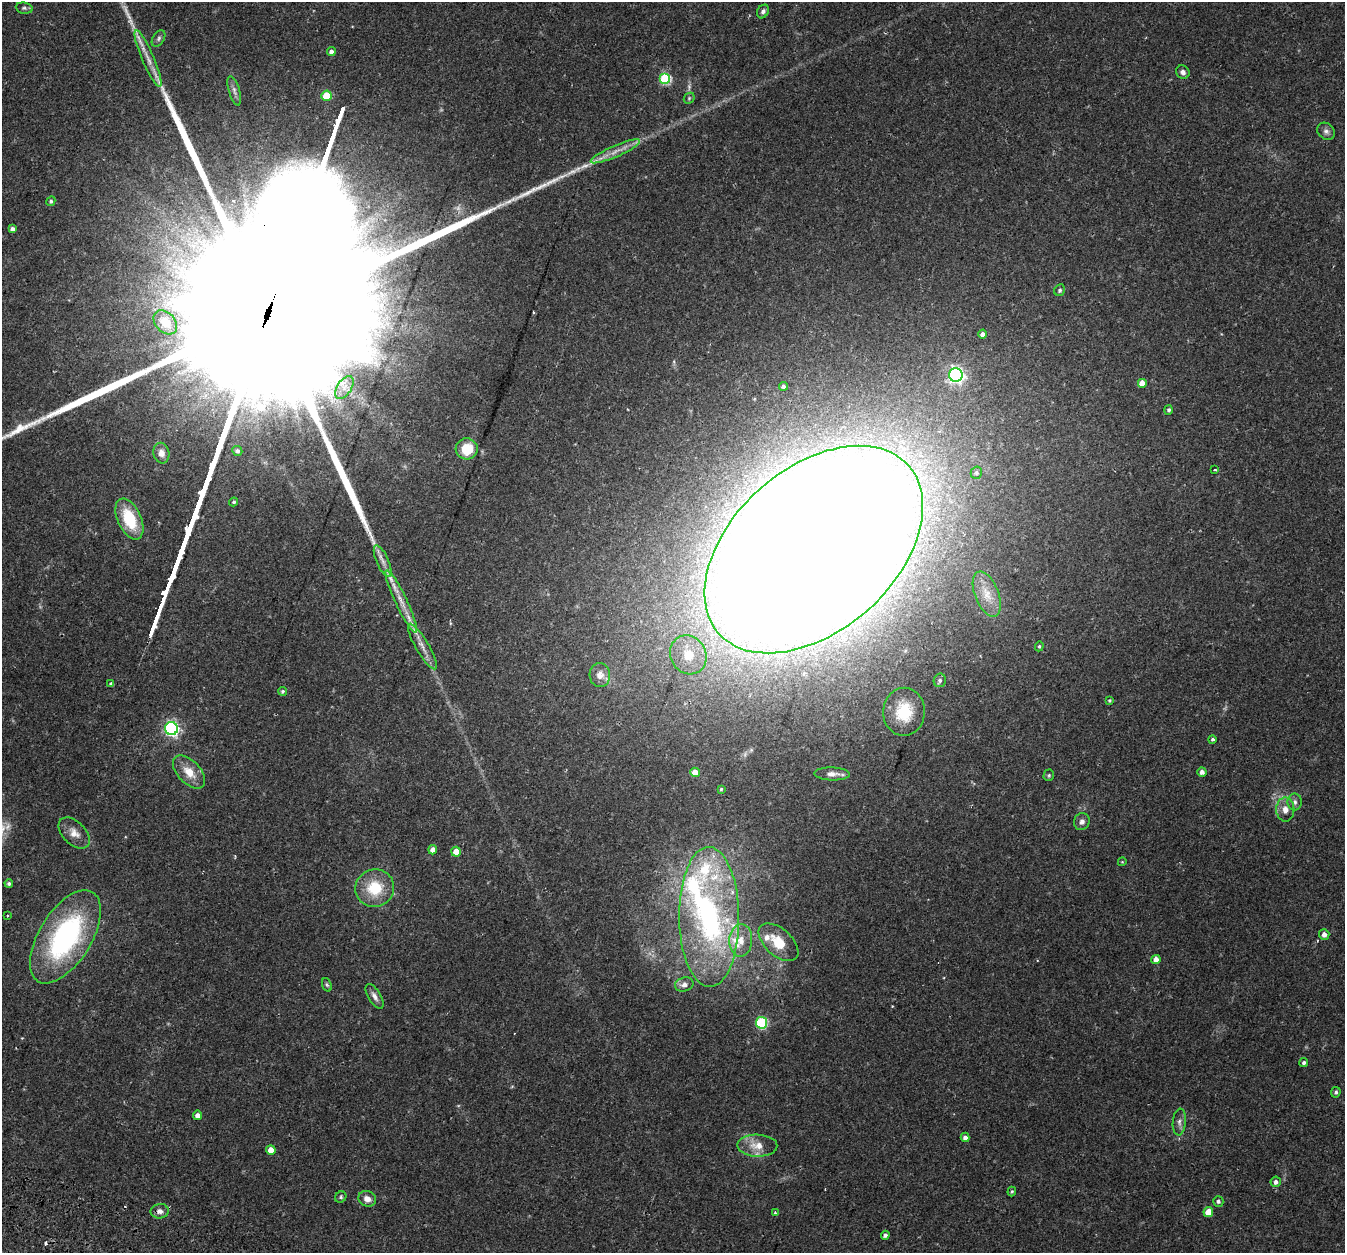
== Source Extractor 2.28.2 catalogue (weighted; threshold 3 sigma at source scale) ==
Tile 7 of 4 x 4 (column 3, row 2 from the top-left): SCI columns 2753-4095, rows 2798-4048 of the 5514 x 5654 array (HDU 1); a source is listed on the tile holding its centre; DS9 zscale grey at full resolution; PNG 1347 x 1255 px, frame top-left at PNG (2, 2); each listed source drawn as its Kron ellipse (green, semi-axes under 4 px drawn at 4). Shown black and unused: <1% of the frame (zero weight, under 2 of 3 exposures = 5% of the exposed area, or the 3 px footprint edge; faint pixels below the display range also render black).
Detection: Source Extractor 2.28.2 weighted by HDU 2 'WHT'; one run over the whole footprint, this tile lists its part. Background 0.0481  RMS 0.0041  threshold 0.0184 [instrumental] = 3 sigma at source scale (4.5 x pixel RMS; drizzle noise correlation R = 1.50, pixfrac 1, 0.0396/0.0396 arcsec/px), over >= 5 px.
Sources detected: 105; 4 too faint to see at this stretch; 1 inside a brighter object's white glare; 2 cosmic-ray / hot-pixel residue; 2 long thin detections or spike segments (spike, bleed or trail) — neither listed nor drawn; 10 inside a brighter listed object's ellipse — not listed separately; the other 86 listed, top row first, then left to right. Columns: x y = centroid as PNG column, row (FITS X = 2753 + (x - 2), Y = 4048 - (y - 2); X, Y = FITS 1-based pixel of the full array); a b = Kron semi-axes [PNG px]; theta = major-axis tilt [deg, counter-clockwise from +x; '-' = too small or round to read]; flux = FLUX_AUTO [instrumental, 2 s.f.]
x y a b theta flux
24 8 8 5 -9 0.92
763 11 7 5 59 1.1
159 38 9 5 56 1.1
331 52 4 4 - 1.7
148 59 31 6 -67 5.2
1183 72 7 6 - 1.7
665 79 5 5 - 38
234 91 15 5 -74 1.6
326 96 5 5 - 11
689 98 6 5 - 0.61
1326 131 9 7 -41 1.6
615 151 27 5 24 4.7
51 201 5 4 - 0.81
12 229 4 4 - 1.6
1060 290 6 5 - 0.85
165 322 14 10 -48 7.2
982 334 4 4 - 1.5
956 375 7 6 - 120
1142 383 5 5 - 4.3
783 386 4 4 - 0.93
344 387 13 7 58 3
1169 410 5 4 - 0.8
467 449 11 10 - 11
237 451 5 5 - 1.2
161 453 10 8 -80 2.8
1215 470 3 3 - 2.9
976 473 6 5 - 0.81
234 502 4 4 - 0.68
129 519 22 12 -66 18
814 549 127 81 41 3200
383 561 17 6 -66 2.9
987 594 24 11 -68 6.2
401 601 34 6 -65 6.4
422 646 26 6 -60 4.1
1039 646 5 4 - 0.52
688 655 20 17 -60 11
600 675 12 10 -88 3
940 680 7 6 - 1
111 684 4 4 - 1.1
282 691 4 4 - 0.71
1109 700 4 4 - 0.57
904 712 24 21 88 13
171 729 6 6 - 95
1212 739 4 4 - 0.82
189 772 20 11 -46 6.4
695 772 5 4 - 4.4
1202 772 4 4 - 1.7
832 774 18 6 -1 2.8
1049 775 6 5 - 0.63
721 789 4 3 - 0.52
1295 802 8 7 - 1.6
1285 809 12 9 -90 3.5
1082 822 8 7 - 1.8
74 833 19 11 -45 4.2
433 850 4 4 - 2.6
456 852 5 4 - 5
1122 862 4 3 - 0.33
9 883 4 4 - 0.85
375 888 19 18 - 14
8 915 3 3 - 0.62
709 917 70 30 -89 82
1324 934 5 5 - 1.8
65 937 52 26 58 75
741 940 16 11 86 5.7
778 942 24 13 -42 9.7
1156 959 4 4 - 2.8
684 984 9 7 15 2.3
327 985 7 4 -70 0.65
374 996 14 6 -59 2.1
762 1023 6 6 - 39
1304 1063 5 4 - 0.9
1336 1092 5 4 - 0.85
197 1115 4 4 - 1.9
1179 1122 13 6 85 1.8
965 1137 5 4 - 1.9
757 1146 20 11 -1 6
271 1150 5 4 - 4
1276 1182 5 5 - 1.6
1012 1191 5 4 - 0.53
341 1197 6 5 - 0.67
367 1199 9 7 -26 3.1
1218 1201 5 5 - 0.84
160 1211 9 7 8 1.9
775 1212 4 3 - 0.48
1208 1212 5 5 - 6
885 1235 4 4 - 1.3
Overlapping masked pixels (flux is a lower limit): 1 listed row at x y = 814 549